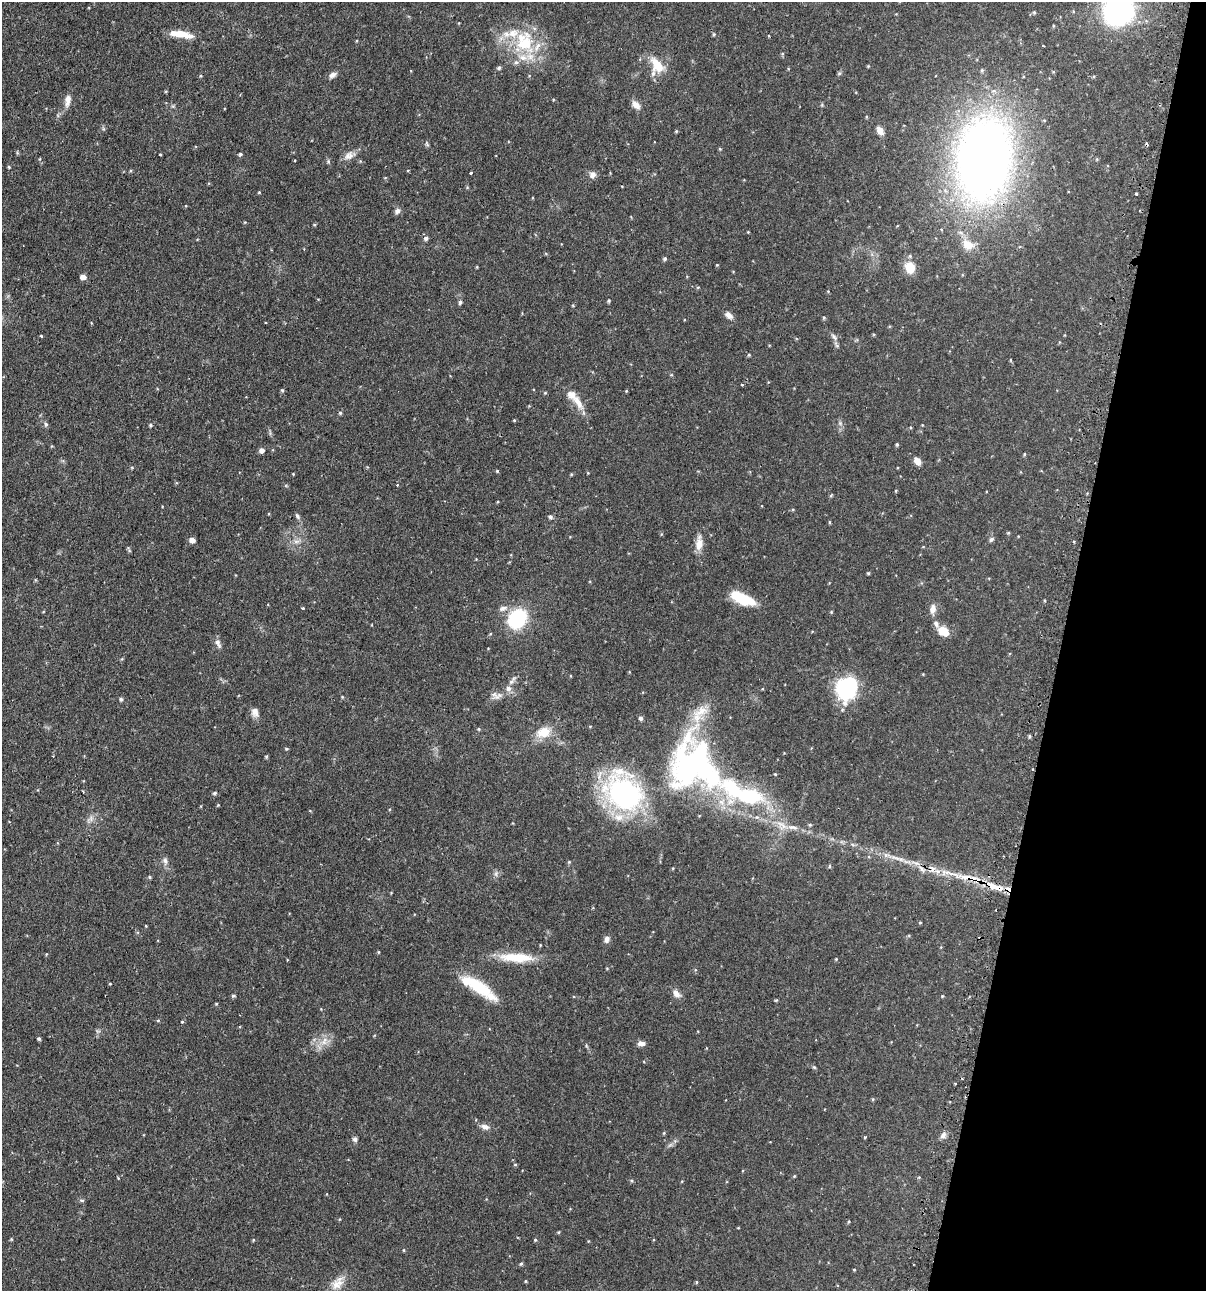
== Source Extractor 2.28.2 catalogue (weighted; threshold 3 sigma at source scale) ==
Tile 8 of 4 x 4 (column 4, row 2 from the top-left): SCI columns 3766-4969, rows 2614-3902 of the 5247 x 5227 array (HDU 1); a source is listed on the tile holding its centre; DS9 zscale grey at full resolution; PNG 1208 x 1293 px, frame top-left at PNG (2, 2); no overlay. Shown black and unused: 12% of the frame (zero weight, under 2 of 3 exposures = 4% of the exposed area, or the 3 px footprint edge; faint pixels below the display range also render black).
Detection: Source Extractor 2.28.2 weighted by HDU 2 'WHT'; one run over the whole footprint, this tile lists its part. Background 0.0889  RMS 0.0054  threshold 0.0242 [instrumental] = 3 sigma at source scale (4.5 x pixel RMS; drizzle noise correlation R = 1.50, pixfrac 1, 0.05/0.05 arcsec/px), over >= 5 px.
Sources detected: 189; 2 inside a brighter object's white glare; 4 cosmic-ray / hot-pixel residue — not listed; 9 inside a brighter listed object's ellipse — not listed separately; the other 174 listed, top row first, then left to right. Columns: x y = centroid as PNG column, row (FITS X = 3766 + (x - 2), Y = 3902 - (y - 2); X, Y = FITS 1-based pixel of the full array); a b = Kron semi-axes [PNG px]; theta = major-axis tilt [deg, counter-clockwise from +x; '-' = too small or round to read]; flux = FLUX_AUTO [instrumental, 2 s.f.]
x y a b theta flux
1118 11 29 27 37 85
1034 12 5 4 - 0.68
1053 26 5 3 - 0.48
181 34 26 7 -10 8.7
714 34 5 4 - 0.66
769 36 4 3 - 0.36
525 44 35 27 88 30
782 53 5 3 - 0.5
657 65 24 14 -56 11
868 66 4 4 - 0.4
499 68 5 4 - 1
982 70 5 4 - 0.69
839 73 6 5 - 0.76
332 75 10 7 30 2
201 76 5 4 - 0.57
166 91 5 3 - 0.44
994 91 6 4 -16 0.99
68 100 16 8 82 4
636 105 13 8 -45 3.1
173 106 5 5 - 0.72
676 131 4 4 - 0.55
880 131 8 6 -58 3.8
427 144 7 4 -61 0.85
720 149 4 4 - 0.54
240 154 4 4 - 0.79
160 155 3 3 - 0.8
348 156 13 10 32 3.6
40 159 5 3 - 0.46
984 159 56 37 83 560
295 160 3 2 - 0.47
9 167 4 3 - 0.58
471 173 4 2 - 0.49
592 175 9 8 - 2.6
259 192 4 4 - 0.45
1136 194 3 3 - 1.2
397 211 8 6 47 1.8
314 225 4 4 - 0.53
748 232 3 3 - 0.39
426 238 6 5 - 1.4
967 245 17 13 -46 7.2
665 259 5 4 - 0.99
717 265 4 3 - 0.43
477 267 4 3 - 0.4
910 267 11 9 -71 11
83 277 5 5 - 3.6
698 287 5 3 - 0.45
609 301 4 4 - 0.72
460 302 5 5 - 1.2
573 305 4 4 - 0.47
729 315 10 7 -41 2.7
824 318 5 4 - 0.7
41 336 3 3 - 0.63
834 337 13 5 -47 1.9
749 355 4 4 - 0.6
1011 360 5 3 - 0.46
671 375 5 3 - 0.41
742 385 3 3 - 0.99
282 391 5 4 - 0.72
626 391 4 3 - 0.45
545 393 4 4 - 0.53
578 402 26 10 -57 6.9
340 413 5 4 - 0.82
514 420 4 3 - 0.49
46 424 7 5 79 1
150 425 5 4 - 0.88
922 425 3 3 - 0.33
897 444 4 3 - 0.8
262 450 5 5 - 2.5
1024 454 4 4 - 0.51
917 461 10 7 -50 3.5
497 471 4 4 - 0.58
588 473 5 3 - 0.4
293 474 3 3 - 0.4
571 474 4 4 - 0.52
397 485 3 3 - 0.8
896 491 5 3 - 0.46
831 495 6 3 20 0.54
297 516 9 5 -58 1.2
550 517 7 5 -18 1
829 522 4 3 - 0.53
1008 533 4 4 - 0.56
661 534 5 3 - 0.48
991 539 7 5 37 1.1
192 540 5 4 - 3.4
296 541 9 4 8 1.8
699 543 19 9 86 5.2
129 550 8 3 -65 0.69
476 559 3 3 - 0.33
868 573 4 3 - 0.57
742 598 27 10 -23 17
303 608 4 3 - 0.5
503 608 13 7 17 2.5
933 609 12 7 85 3.4
831 612 5 4 - 0.47
517 619 13 11 51 49
943 631 12 9 -29 8.6
218 643 13 6 -65 2.2
508 688 9 8 - 2.8
847 688 12 10 67 120
495 695 15 9 -41 2.7
342 697 4 3 - 0.48
121 699 5 5 - 1
255 712 12 9 -87 3.1
641 718 5 5 - 1.2
590 727 4 3 - 0.41
479 729 5 4 - 0.62
543 732 21 14 17 9.1
1030 736 4 4 - 0.75
286 749 4 4 - 0.63
53 756 2 2 - 0.34
266 757 4 4 - 0.6
691 766 69 37 82 140
1033 769 3 2 - 0.59
775 774 3 3 - 0.46
215 793 5 4 - 0.93
624 793 40 31 -48 110
750 797 43 22 0 45
218 805 4 3 - 0.42
90 819 10 7 35 2.3
810 825 5 5 - 0.65
783 826 14 10 2 5.2
1003 856 2 2 - 0.47
897 858 25 4 -12 4.7
165 861 10 7 -79 2.1
569 862 5 4 - 0.5
829 866 5 4 - 0.66
922 869 11 5 -38 2.2
496 873 8 5 80 1.3
150 877 5 4 - 0.67
966 877 27 8 -1 8.9
992 887 7 4 -45 6
999 888 12 8 -17 4.3
920 923 4 4 - 0.47
146 926 4 3 - 0.39
607 939 8 6 77 2.1
378 952 5 3 - 0.44
517 957 44 11 -2 16
836 959 4 4 - 0.45
607 968 5 3 - 0.4
695 970 5 4 - 0.58
110 984 4 3 - 0.41
478 987 46 12 -33 23
676 994 12 8 -43 2.9
233 996 5 5 - 0.79
942 996 4 4 - 0.45
776 1000 4 4 - 0.55
216 1004 4 3 - 0.48
158 1020 5 3 - 0.57
182 1022 4 3 - 0.74
39 1039 4 3 - 0.84
324 1041 15 8 56 4.8
641 1044 10 6 0 2.2
814 1067 5 4 - 0.63
955 1083 3 3 - 1
873 1099 5 3 - 0.5
485 1127 11 7 -17 2.7
943 1135 9 7 50 2
355 1139 7 6 - 1.4
515 1165 4 4 - 0.63
794 1176 4 4 - 0.47
631 1180 5 5 - 0.79
82 1200 7 4 -1 0.73
849 1221 4 3 - 0.45
738 1228 4 3 - 0.33
558 1232 4 4 - 0.51
11 1239 4 4 - 0.49
253 1240 4 3 - 0.45
535 1240 4 4 - 0.65
404 1250 4 3 - 0.42
521 1264 5 4 - 0.77
854 1270 3 3 - 0.42
526 1281 5 3 - 0.43
696 1282 5 4 - 0.57
337 1284 22 14 40 7.3
Overlapping masked pixels (flux is a lower limit): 5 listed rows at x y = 984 159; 1033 769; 966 877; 992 887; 999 888
Isophote crosses this tile's border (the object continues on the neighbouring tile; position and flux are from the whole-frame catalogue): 1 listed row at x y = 1118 11
Unlisted compact peaks at least as high as the median listed source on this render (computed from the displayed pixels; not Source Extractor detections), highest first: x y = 865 1137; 840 423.